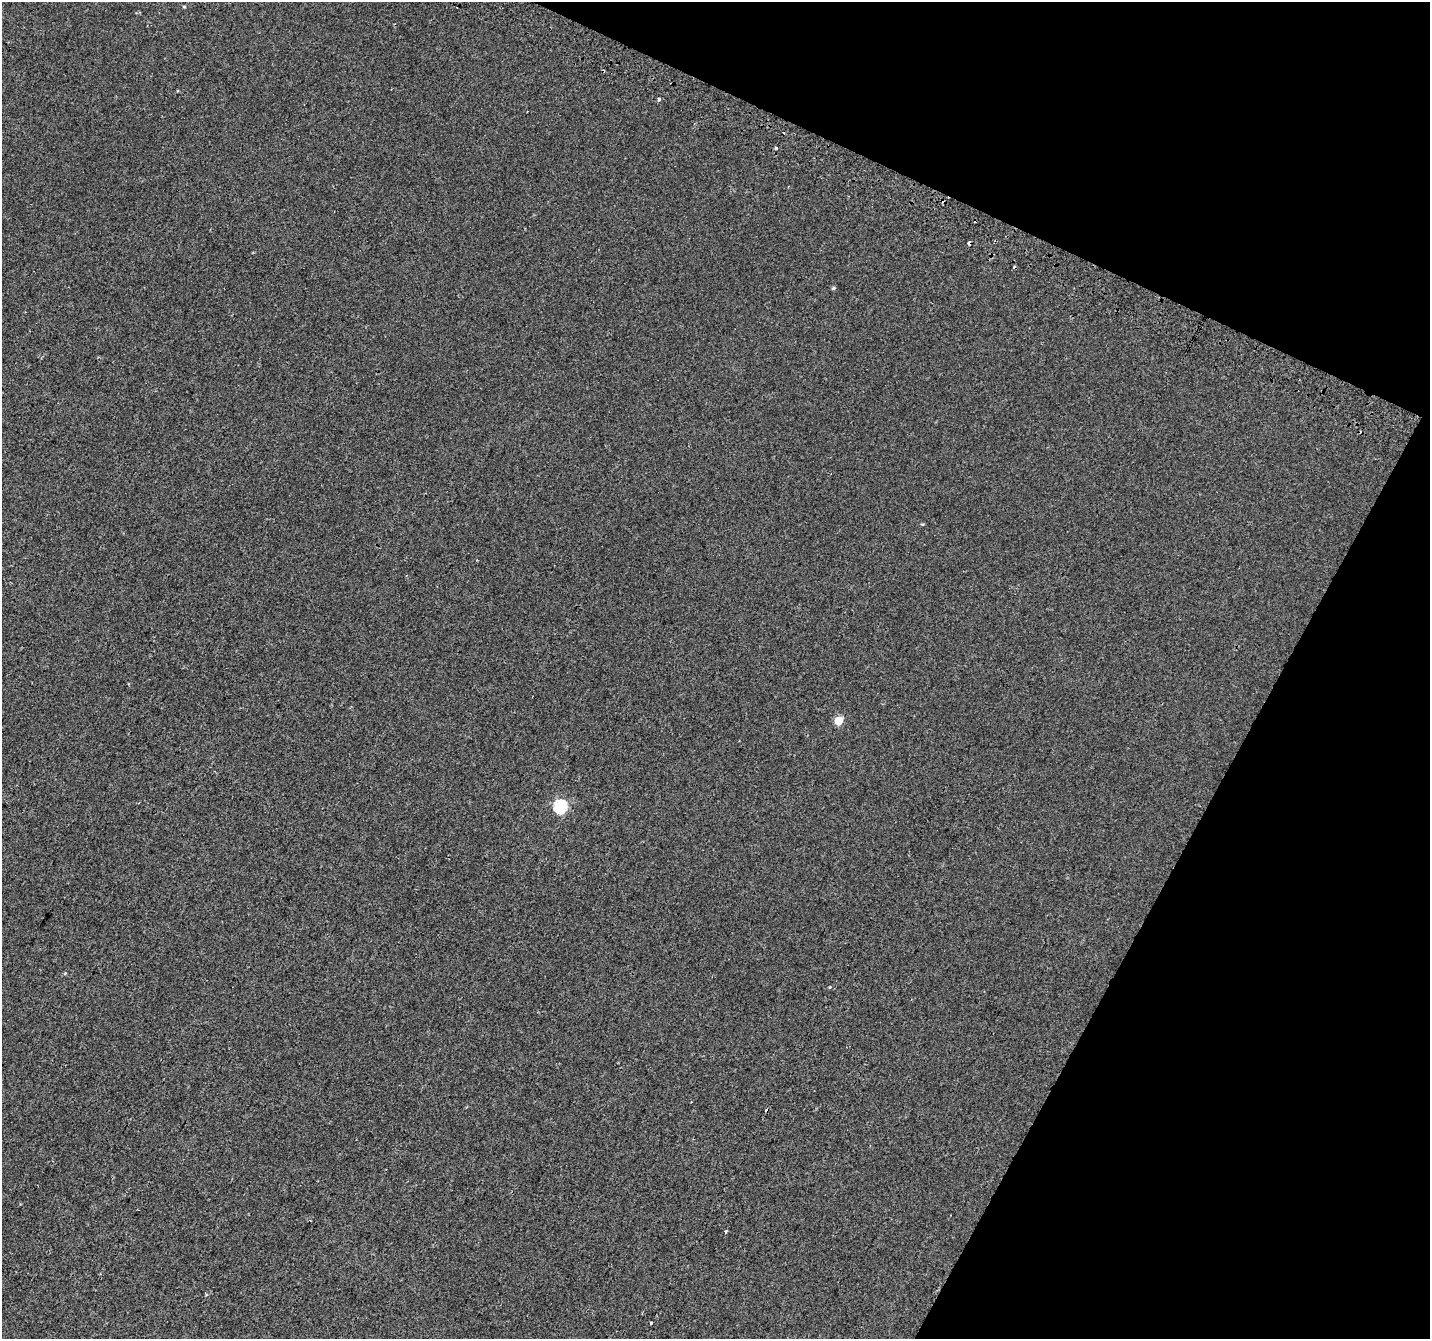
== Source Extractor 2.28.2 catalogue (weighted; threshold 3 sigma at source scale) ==
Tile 8 of 4 x 4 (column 4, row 2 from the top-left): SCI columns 4310-5737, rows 2982-4318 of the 5756 x 5897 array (HDU 1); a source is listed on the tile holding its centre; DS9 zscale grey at full resolution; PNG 1432 x 1341 px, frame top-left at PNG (2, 2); no overlay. Shown black and unused: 23% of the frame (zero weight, under 2 of 3 exposures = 2% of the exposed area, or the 3 px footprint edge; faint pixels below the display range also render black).
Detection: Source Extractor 2.28.2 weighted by HDU 2 'WHT'; one run over the whole footprint, this tile lists its part. Background 0.00306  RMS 0.0037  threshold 0.0169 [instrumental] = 3 sigma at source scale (4.5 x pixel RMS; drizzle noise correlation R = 1.50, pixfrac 1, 0.0396/0.0396 arcsec/px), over >= 5 px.
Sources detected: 13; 4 cosmic-ray / hot-pixel residue — not listed; the other 9 listed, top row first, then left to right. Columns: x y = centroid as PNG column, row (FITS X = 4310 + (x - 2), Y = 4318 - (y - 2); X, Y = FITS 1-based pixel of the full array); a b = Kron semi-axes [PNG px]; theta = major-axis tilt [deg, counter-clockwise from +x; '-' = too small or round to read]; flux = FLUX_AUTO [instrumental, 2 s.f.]
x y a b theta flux
184 7 4 4 - 0.39
659 99 4 4 - 0.52
776 148 3 3 - 2.5
833 288 5 4 - 0.57
839 720 5 5 - 10
560 806 6 6 - 49
829 987 4 3 - 0.42
726 1231 3 3 - 0.69
651 1323 3 3 - 1.2